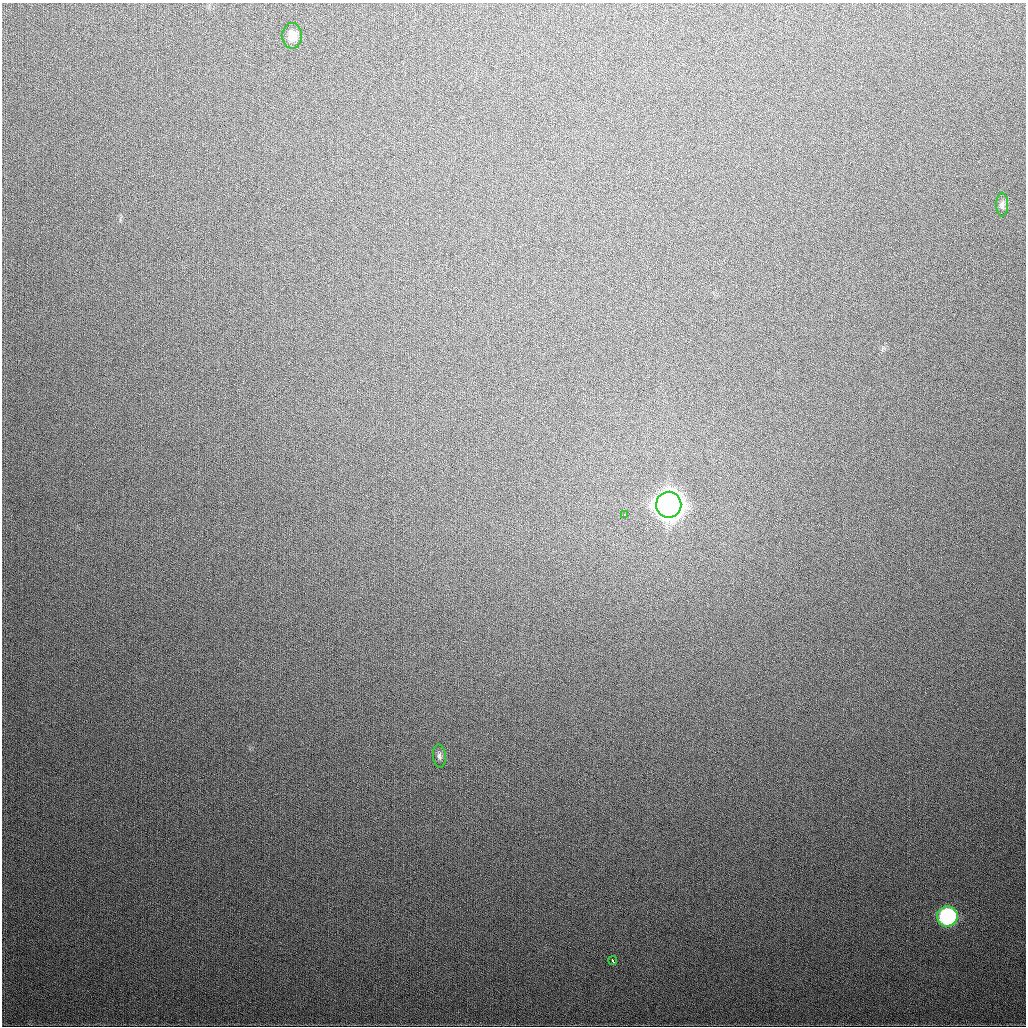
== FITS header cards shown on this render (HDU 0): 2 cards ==
NAXIS1  =                 1024
NAXIS2  =                 1024

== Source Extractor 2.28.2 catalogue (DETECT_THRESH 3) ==
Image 1024 x 1024 px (HDU 0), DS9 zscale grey, 1 PNG px = 1 image px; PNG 1028 x 1028 px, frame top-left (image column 1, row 1024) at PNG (2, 3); each listed source drawn as its Kron ellipse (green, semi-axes under 4 px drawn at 4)
Background 369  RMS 14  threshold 41.6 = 3 sigma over >= 5 px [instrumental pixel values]
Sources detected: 7; all 7 listed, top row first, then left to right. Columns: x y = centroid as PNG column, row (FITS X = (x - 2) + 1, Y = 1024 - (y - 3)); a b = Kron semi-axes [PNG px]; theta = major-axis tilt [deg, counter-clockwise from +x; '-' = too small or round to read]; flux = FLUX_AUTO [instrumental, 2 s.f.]
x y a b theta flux
292 36 13 10 -89 8.5e+03
1002 204 12 6 -90 2.9e+03
669 505 13 12 - 2.0e+06
624 514 3 2 - 1.7e+03
439 756 11 6 -84 3.5e+03
947 916 10 10 - 1.4e+05
613 961 4 3 - 4.0e+03